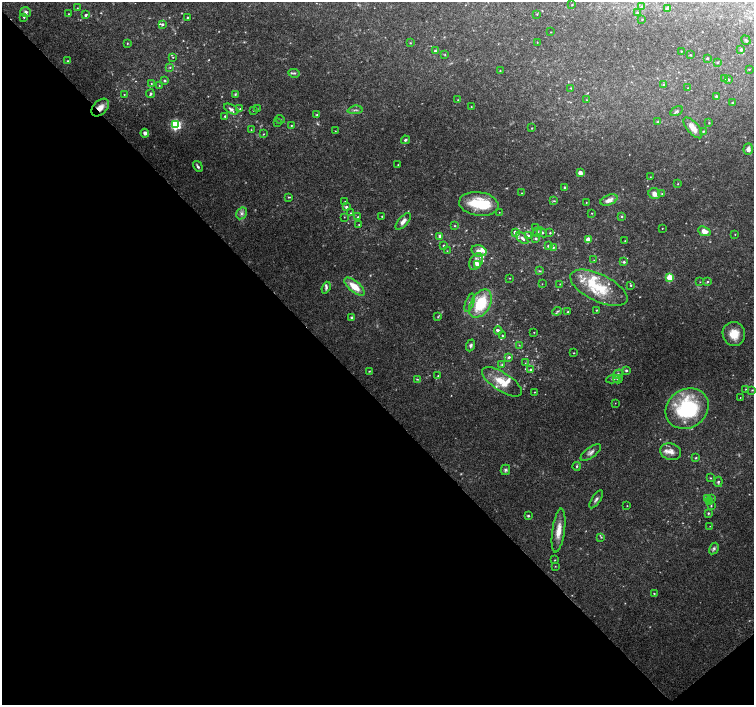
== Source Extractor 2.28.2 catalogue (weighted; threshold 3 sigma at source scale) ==
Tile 14 of 4 x 4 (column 2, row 4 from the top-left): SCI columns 1510-3012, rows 214-1619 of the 6019 x 5987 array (HDU 1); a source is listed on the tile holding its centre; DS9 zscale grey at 2 x 2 block average (1 PNG px = mean of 2 x 2 image px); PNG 756 x 707 px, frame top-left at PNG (2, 2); each listed source drawn as its Kron ellipse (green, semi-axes under 4 px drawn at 4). Shown black and unused: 45% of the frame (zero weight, under 3 of 4 exposures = <1% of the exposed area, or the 3 px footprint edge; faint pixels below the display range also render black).
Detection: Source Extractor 2.28.2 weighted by HDU 2 'WHT'; one run over the whole footprint, this tile lists its part. Background 0.0958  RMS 0.0056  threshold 0.0253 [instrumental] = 3 sigma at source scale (4.5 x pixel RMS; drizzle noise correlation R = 1.50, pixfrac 1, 0.0396/0.0396 arcsec/px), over >= 5 px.
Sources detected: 211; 5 too faint to see at this stretch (2 x 2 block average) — neither listed nor drawn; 20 inside a brighter listed object's ellipse — not listed separately; the other 186 listed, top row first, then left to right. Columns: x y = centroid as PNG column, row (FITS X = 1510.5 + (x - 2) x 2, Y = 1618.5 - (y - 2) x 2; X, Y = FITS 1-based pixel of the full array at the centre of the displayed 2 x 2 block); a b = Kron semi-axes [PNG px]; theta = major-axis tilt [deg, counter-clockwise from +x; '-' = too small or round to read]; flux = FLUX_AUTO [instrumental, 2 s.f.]
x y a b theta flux
572 5 2 2 - 0.63
642 7 4 3 - 2.2
77 8 2 2 - 0.61
667 8 3 3 - 2.2
25 12 5 5 - 4.4
637 13 3 3 - 1.3
68 14 2 2 - 0.52
537 14 3 2 - 0.74
86 15 3 2 - 2.3
24 17 2 2 - 1.3
187 17 3 2 - 1
642 19 2 2 - 0.71
162 24 3 3 - 2.3
551 32 2 2 - 0.48
746 40 5 2 - 1.5
537 42 2 2 - 0.44
127 43 3 2 - 0.75
410 43 3 2 - 0.8
741 50 3 3 - 2.2
435 51 4 3 - 2
681 51 2 2 - 0.77
445 55 3 2 - 0.8
690 55 2 2 - 1
173 57 2 2 - 0.61
707 58 3 2 - 1.5
68 61 3 3 - 1
717 62 3 3 - 1.4
170 67 3 2 - 1.3
749 69 2 2 - 0.56
500 71 2 2 - 0.55
294 73 6 3 -5 2.5
724 78 2 2 - 0.67
728 79 3 3 - 2.2
164 80 4 3 - 1.9
151 83 2 2 - 0.81
664 85 3 3 - 2
159 86 3 2 - 0.63
571 88 3 2 - 0.57
688 88 2 2 - 0.39
124 94 2 2 - 0.73
150 94 4 3 - 2.5
235 94 4 3 - 1.2
716 96 3 3 - 2
458 100 2 2 - 0.56
587 100 2 2 - 0.73
732 103 3 2 - 0.87
471 106 2 2 - 0.59
100 107 10 7 45 10
231 109 8 4 -29 4.5
240 109 3 2 - 1
257 109 2 2 - 0.56
253 110 2 2 - 0.78
355 110 7 3 4 2.6
676 111 7 3 30 1.9
317 115 3 2 - 1.1
225 116 2 2 - 1.8
280 119 4 2 - 1
277 122 2 2 - 0.88
658 122 4 3 - 1.4
709 123 2 2 - 0.83
176 124 4 4 - 150
291 125 3 2 - 0.94
532 128 3 2 - 0.82
693 128 13 5 -50 14
251 130 3 2 - 0.91
335 131 2 2 - 0.65
703 131 3 2 - 1.2
145 133 4 3 - 4.4
264 134 2 2 - 0.73
405 140 4 3 - 2.1
748 149 6 4 87 4.9
398 165 2 2 - 0.77
198 166 5 2 - 2.8
580 173 3 2 - 13
650 177 2 2 - 0.67
678 184 2 2 - 0.76
564 187 2 2 - 1.9
522 193 2 2 - 0.62
654 194 6 5 - 9.2
662 194 3 2 - 0.7
289 197 3 2 - 1.2
609 200 9 5 21 9.5
345 201 2 2 - 0.42
554 201 4 3 - 1.2
586 202 2 2 - 0.5
479 204 20 12 -8 47
346 207 3 3 - 2.6
499 212 2 2 - 0.54
242 213 6 5 - 4.4
351 213 3 2 - 0.75
592 213 2 2 - 0.71
382 216 2 2 - 0.79
621 216 3 3 - 1.4
344 217 3 2 - 0.5
358 217 3 3 - 1.5
403 221 10 4 50 6.7
359 225 2 2 - 0.56
455 226 3 2 - 1.1
536 227 3 3 - 0.88
662 228 2 2 - 0.48
704 231 6 4 -23 11
515 232 3 3 - 4.8
537 232 4 3 - 1.9
542 232 6 3 -40 2.8
550 233 3 2 - 1.2
735 234 2 2 - 0.64
440 236 4 3 - 4.3
528 236 3 3 - 2
522 238 7 3 -45 4.6
536 239 3 3 - 2
588 239 3 3 - 22
625 241 2 2 - 0.88
443 245 3 2 - 1.1
548 246 3 3 - 1.6
553 247 4 3 - 1.6
447 251 3 2 - 0.6
479 251 8 5 -15 7.1
594 260 2 2 - 0.42
476 262 9 6 59 8.7
624 262 3 3 - 2.1
477 264 3 3 - 9.4
539 271 4 3 - 1.4
670 277 3 3 - 57
510 278 2 2 - 0.52
707 281 3 3 - 1.4
700 282 2 2 - 0.53
542 284 2 2 - 0.41
560 284 2 2 - 0.66
631 285 3 3 - 1.4
354 287 12 5 -40 22
326 288 6 4 70 3.1
599 288 31 13 -26 47
470 303 9 4 70 4.3
480 304 15 9 60 57
596 310 3 2 - 0.79
557 311 5 3 - 1.8
568 312 2 2 - 2
351 317 4 3 - 2
438 317 3 3 - 1.1
498 330 4 3 - 4.3
534 332 2 2 - 0.63
734 334 12 11 - 22
503 336 3 3 - 1.3
471 345 6 4 68 3.1
519 345 3 2 - 0.66
574 353 2 2 - 0.74
509 357 3 3 - 2.4
525 363 2 2 - 0.53
502 364 4 3 - 1.5
531 369 3 3 - 2.1
626 370 3 3 - 2
369 371 3 2 - 0.84
618 374 5 4 - 3.1
438 376 2 2 - 0.82
417 379 3 2 - 1.1
613 379 7 2 11 2.2
618 379 4 4 - 2.7
502 382 23 9 -33 26
746 389 3 3 - 1.6
752 390 3 2 - 0.99
534 392 3 2 - 0.7
740 397 2 2 - 0.47
615 403 2 2 - 0.41
687 409 22 19 34 120
591 452 12 5 37 5.4
671 452 10 8 -17 8.9
696 458 3 2 - 1.1
577 466 4 3 - 1.6
505 470 5 4 - 2.5
711 478 3 2 - 0.74
718 482 5 3 - 1.8
711 498 3 3 - 1.1
596 499 10 3 56 3.3
707 499 4 3 - 1.7
709 501 4 3 - 2
627 506 2 2 - 0.52
711 506 3 2 - 0.86
708 513 3 3 - 1.6
528 516 3 2 - 1.6
710 526 2 2 - 0.4
559 531 22 6 82 15
601 537 3 2 - 0.73
714 549 6 4 59 2.9
555 560 3 2 - 0.7
555 566 2 2 - 0.63
654 593 3 2 - 0.87
Overlapping masked pixels (flux is a lower limit): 1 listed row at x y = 100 107
Diffuse or blended objects may show on this block-average render without a row.